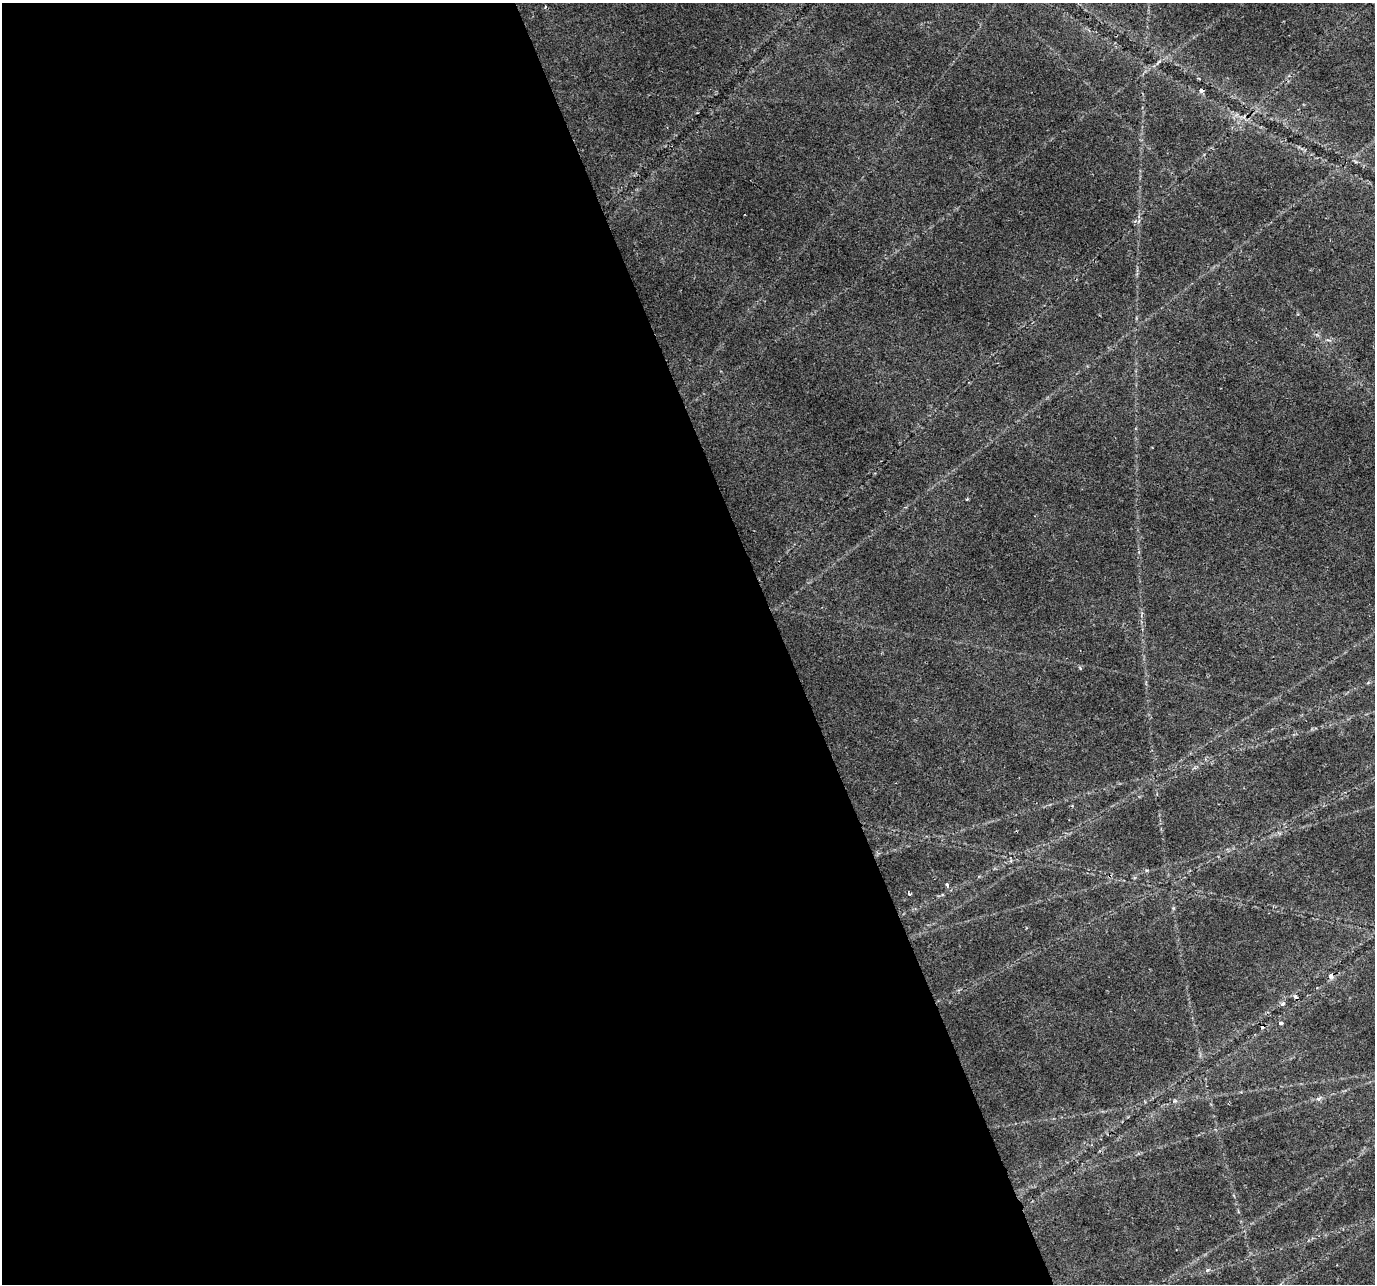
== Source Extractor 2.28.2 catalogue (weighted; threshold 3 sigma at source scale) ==
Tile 9 of 4 x 4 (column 1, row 3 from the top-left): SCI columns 2-1374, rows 1411-2692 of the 5492 x 5329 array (HDU 1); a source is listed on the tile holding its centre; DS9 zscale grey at full resolution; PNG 1377 x 1286 px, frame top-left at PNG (2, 3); no overlay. Shown black and unused: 57% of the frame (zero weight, under 2 of 3 exposures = <1% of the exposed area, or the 3 px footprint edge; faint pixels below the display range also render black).
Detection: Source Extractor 2.28.2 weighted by HDU 2 'WHT'; one run over the whole footprint, this tile lists its part. Background 0.0273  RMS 0.0036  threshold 0.0163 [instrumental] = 3 sigma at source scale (4.5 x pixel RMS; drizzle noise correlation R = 1.50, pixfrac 1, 0.0396/0.0396 arcsec/px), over >= 5 px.
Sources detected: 11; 2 cosmic-ray / hot-pixel residue — not listed; the other 9 listed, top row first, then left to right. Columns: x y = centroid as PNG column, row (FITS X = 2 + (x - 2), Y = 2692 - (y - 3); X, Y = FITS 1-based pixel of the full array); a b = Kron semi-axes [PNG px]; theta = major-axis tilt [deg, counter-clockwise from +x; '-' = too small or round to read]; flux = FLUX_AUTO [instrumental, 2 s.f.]
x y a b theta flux
1201 90 5 5 - 1.1
1080 668 5 3 - 0.42
947 885 4 3 - 1.1
909 894 4 3 - 0.61
1331 976 7 5 -86 1.6
1283 1004 5 5 - 0.93
1281 1023 5 4 - 0.6
1319 1098 9 5 37 1
1207 1270 6 4 88 0.56
Overlapping masked pixels (flux is a lower limit): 2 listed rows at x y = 1201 90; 1331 976